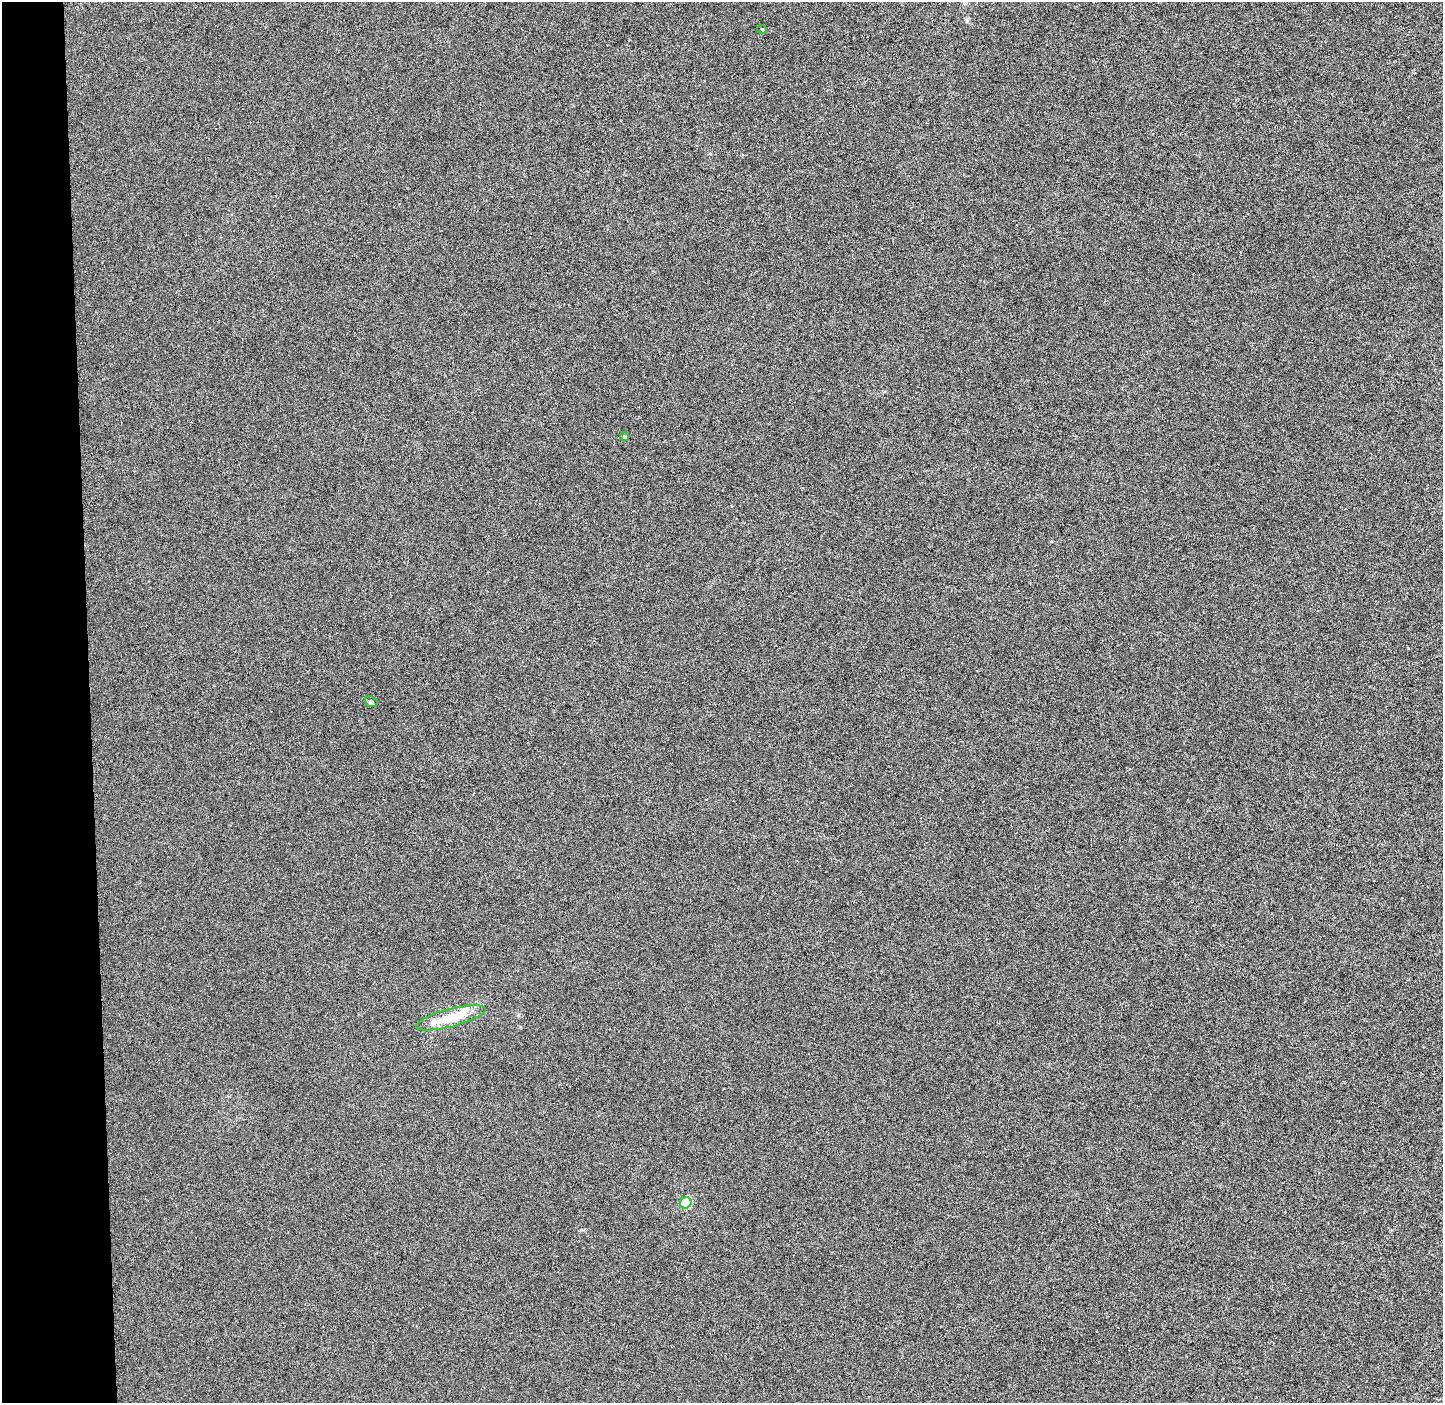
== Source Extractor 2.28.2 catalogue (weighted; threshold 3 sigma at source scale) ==
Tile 4 of 3 x 3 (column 1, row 2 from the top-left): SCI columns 71-1511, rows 1407-2807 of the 4465 x 4207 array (HDU 1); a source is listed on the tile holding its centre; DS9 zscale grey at full resolution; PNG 1445 x 1405 px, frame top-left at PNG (2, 2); each listed source drawn as its Kron ellipse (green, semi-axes under 4 px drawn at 4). Shown black and unused: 6% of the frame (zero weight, under 3 of 6 exposures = <1% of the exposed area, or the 3 px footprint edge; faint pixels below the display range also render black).
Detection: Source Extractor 2.28.2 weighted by HDU 2 'WHT'; one run over the whole footprint, this tile lists its part. Background -1.97e-04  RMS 0.0024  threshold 0.00975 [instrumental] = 3 sigma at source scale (4.09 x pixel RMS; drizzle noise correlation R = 1.36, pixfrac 0.8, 0.0396/0.0396 arcsec/px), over >= 5 px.
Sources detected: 6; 1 inside a brighter object's white glare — neither listed nor drawn; the other 5 listed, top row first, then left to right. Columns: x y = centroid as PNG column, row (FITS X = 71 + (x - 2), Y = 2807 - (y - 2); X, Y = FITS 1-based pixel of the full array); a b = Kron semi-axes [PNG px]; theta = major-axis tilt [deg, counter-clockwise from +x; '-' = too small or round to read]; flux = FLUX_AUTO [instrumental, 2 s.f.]
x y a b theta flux
762 29 5 3 - 0.2
624 437 4 4 - 0.41
371 702 6 5 - 0.36
451 1018 36 9 15 7
686 1203 6 5 - 10